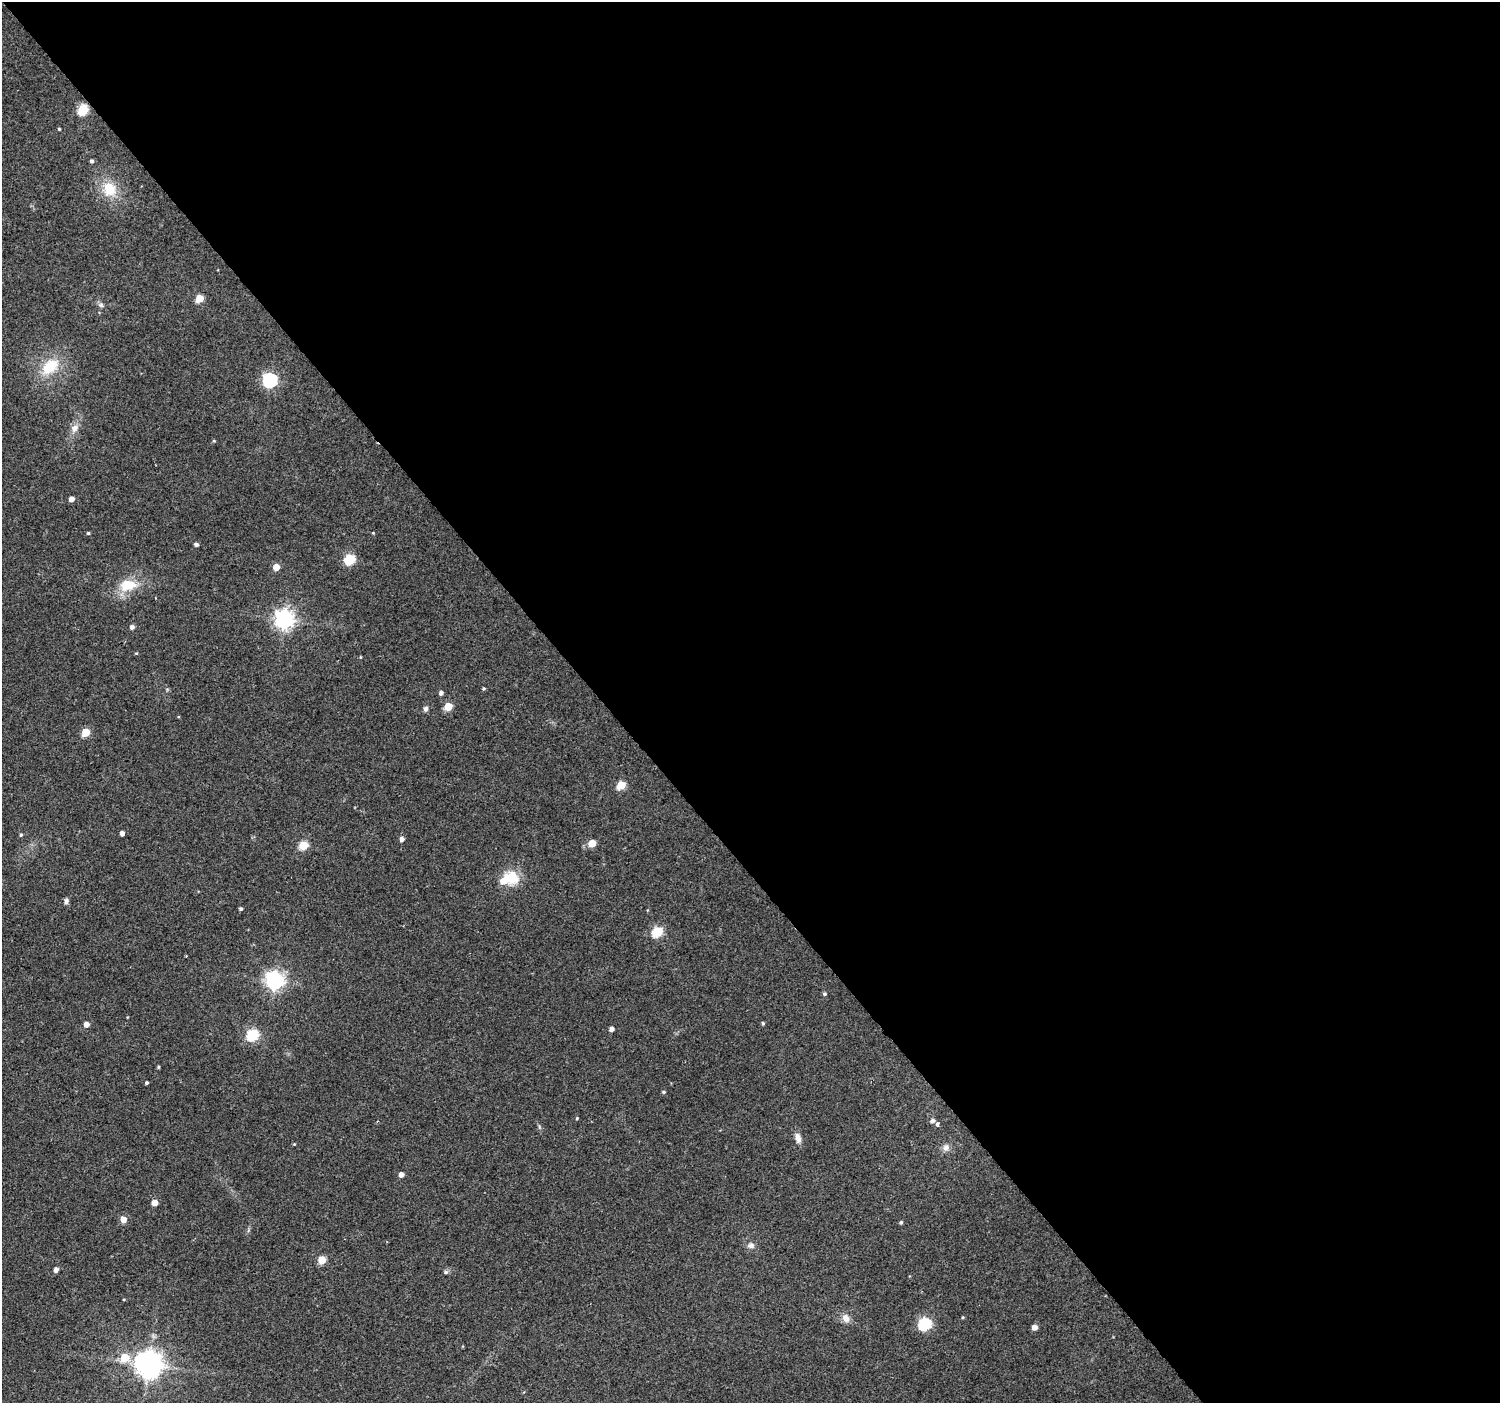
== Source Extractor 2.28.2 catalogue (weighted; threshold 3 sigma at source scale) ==
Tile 8 of 4 x 4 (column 4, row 2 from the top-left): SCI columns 4500-5997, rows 3007-4407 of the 5997 x 5948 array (HDU 1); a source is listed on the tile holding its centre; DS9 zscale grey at full resolution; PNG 1502 x 1405 px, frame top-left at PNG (2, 2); no overlay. Shown black and unused: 60% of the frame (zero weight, under 2 of 3 exposures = <1% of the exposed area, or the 3 px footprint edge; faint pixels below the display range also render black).
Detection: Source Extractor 2.28.2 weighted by HDU 2 'WHT'; one run over the whole footprint, this tile lists its part. Background 0.0622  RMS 0.0073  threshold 0.0327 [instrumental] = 3 sigma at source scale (4.5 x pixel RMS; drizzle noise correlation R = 1.50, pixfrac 1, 0.0396/0.0396 arcsec/px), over >= 5 px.
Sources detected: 65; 1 inside a brighter listed object's ellipse — not listed separately; the other 64 listed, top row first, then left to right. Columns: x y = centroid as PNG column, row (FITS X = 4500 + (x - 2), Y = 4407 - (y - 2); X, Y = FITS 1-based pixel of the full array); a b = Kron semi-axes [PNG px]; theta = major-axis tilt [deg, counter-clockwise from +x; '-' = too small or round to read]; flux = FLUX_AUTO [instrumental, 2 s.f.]
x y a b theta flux
83 109 6 5 - 50
59 129 3 3 - 0.84
91 161 4 4 - 1.6
109 189 19 16 -60 18
199 298 5 5 - 17
101 305 7 6 - 1.8
50 367 21 14 40 24
270 380 6 6 - 160
75 428 12 9 49 5
214 441 4 4 - 0.71
71 499 4 4 - 4.5
88 533 4 4 - 0.91
373 533 3 3 - 0.57
196 544 4 4 - 1.9
350 559 6 5 - 53
276 567 5 5 - 9.6
128 585 25 16 9 19
284 619 7 7 - 370
132 627 5 4 - 2.6
136 653 4 4 - 0.67
484 689 3 3 - 0.91
441 693 5 5 - 2.2
448 707 5 5 - 22
426 709 7 5 82 2.1
86 732 5 5 - 22
621 785 5 5 - 26
122 833 4 4 - 3.4
21 835 4 4 - 1
402 839 4 4 - 3.4
592 843 5 5 - 13
303 845 5 5 - 29
511 878 21 17 -35 17
66 901 8 6 82 2
241 909 4 4 - 1.3
657 932 6 5 - 47
274 981 7 7 - 320
824 994 5 5 - 1.4
763 1023 4 4 - 1
86 1024 5 5 - 4.2
611 1029 5 4 - 3
253 1035 6 5 - 69
158 1067 5 3 - 0.79
146 1083 3 3 - 1.1
663 1092 5 4 - 1.1
577 1118 3 3 - 0.68
932 1121 5 5 - 2.2
937 1124 3 3 - 3.1
798 1138 12 7 -74 4.7
294 1144 3 3 - 0.59
946 1147 10 9 - 3.5
401 1174 4 4 - 4
154 1203 5 4 - 8.2
123 1219 5 5 - 8
901 1222 4 4 - 1.1
751 1245 9 7 0 3.2
322 1260 5 5 - 20
56 1270 5 4 - 2.9
446 1272 6 5 - 1.6
963 1317 4 4 - 0.68
846 1318 11 9 -57 5
925 1324 6 6 - 99
1034 1327 5 4 - 5.2
125 1358 6 6 - 21
148 1364 8 8 - 900